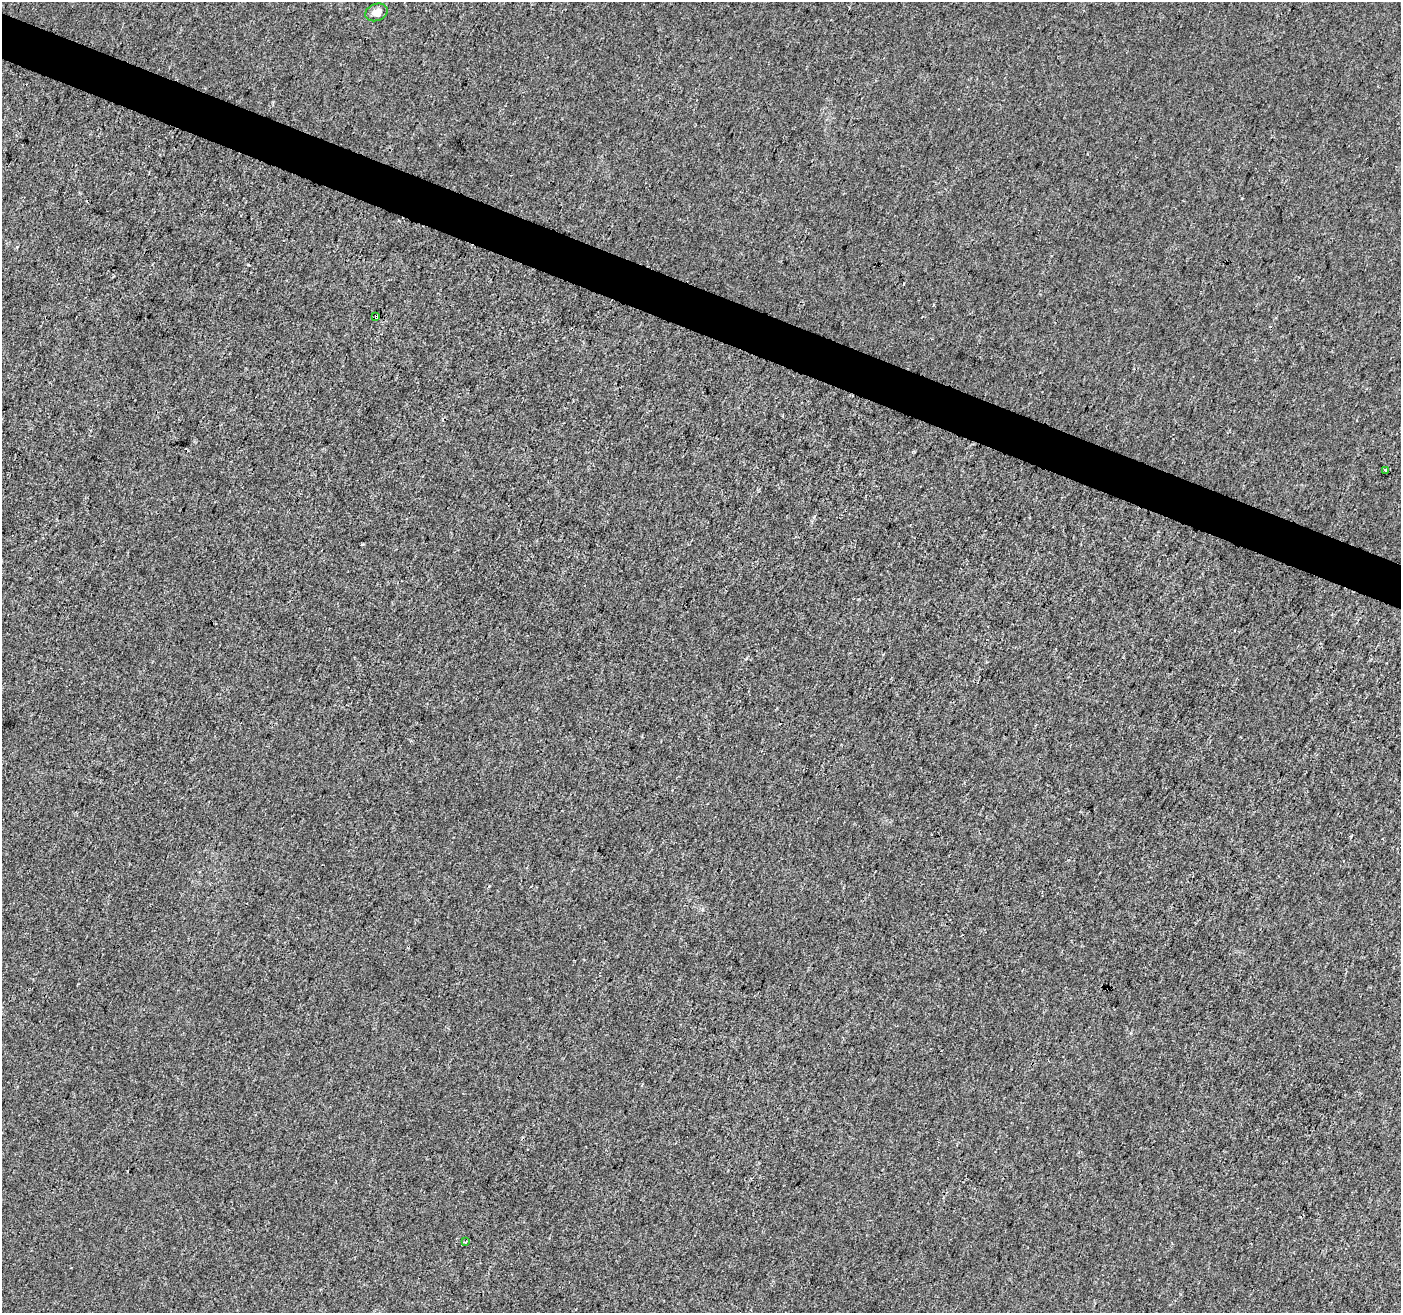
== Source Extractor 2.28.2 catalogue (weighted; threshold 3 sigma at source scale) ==
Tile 11 of 4 x 4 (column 3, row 3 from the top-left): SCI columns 2808-4206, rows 1587-2897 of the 5605 x 5730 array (HDU 1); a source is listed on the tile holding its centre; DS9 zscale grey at full resolution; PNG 1403 x 1315 px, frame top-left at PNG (2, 2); each listed source drawn as its Kron ellipse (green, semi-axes under 4 px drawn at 4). Shown black and unused: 3% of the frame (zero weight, under 3 of 4 exposures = <1% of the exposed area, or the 3 px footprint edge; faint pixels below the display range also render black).
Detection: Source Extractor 2.28.2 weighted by HDU 2 'WHT'; one run over the whole footprint, this tile lists its part. Background 6.74e-04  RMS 0.0028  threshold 0.0126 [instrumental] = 3 sigma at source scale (4.5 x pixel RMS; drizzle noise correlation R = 1.50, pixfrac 1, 0.0396/0.0396 arcsec/px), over >= 5 px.
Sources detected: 4; all 4 listed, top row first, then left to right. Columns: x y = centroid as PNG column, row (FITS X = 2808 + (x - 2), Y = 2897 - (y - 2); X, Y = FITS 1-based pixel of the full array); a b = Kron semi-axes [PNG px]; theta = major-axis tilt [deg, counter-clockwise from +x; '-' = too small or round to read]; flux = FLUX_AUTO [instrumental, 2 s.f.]
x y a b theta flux
376 12 11 8 20 1.8
376 317 4 3 - 1.7
1386 470 4 3 - 1.5
465 1242 4 3 - 0.26
Overlapping masked pixels (flux is a lower limit): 1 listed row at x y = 376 317